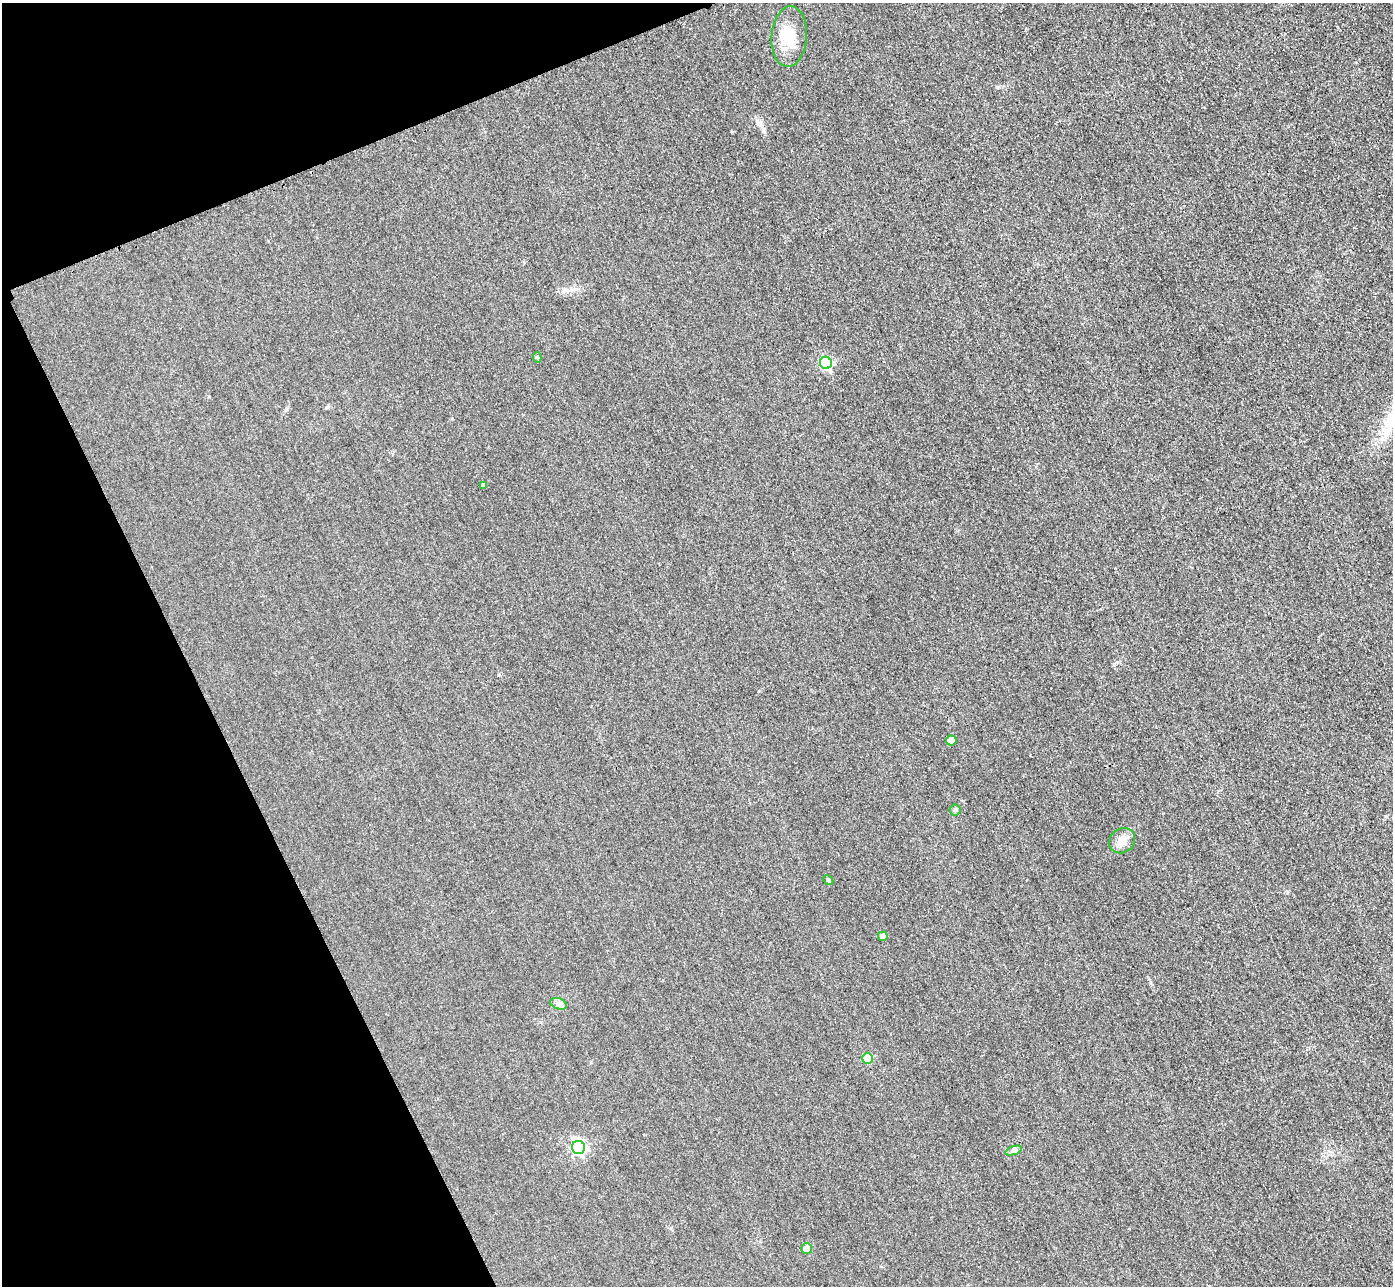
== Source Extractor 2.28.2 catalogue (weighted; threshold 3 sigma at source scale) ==
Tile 5 of 4 x 4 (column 1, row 2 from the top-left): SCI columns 31-1421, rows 2873-4156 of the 5625 x 5613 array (HDU 1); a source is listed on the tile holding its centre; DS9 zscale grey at full resolution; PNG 1395 x 1288 px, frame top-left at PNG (2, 3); each listed source drawn as its Kron ellipse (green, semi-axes under 4 px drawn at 4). Shown black and unused: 20% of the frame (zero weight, under 3 of 4 exposures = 3% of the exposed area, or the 3 px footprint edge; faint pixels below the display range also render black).
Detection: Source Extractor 2.28.2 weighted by HDU 2 'WHT'; one run over the whole footprint, this tile lists its part. Background 0.0651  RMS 0.019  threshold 0.0834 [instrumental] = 3 sigma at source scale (4.5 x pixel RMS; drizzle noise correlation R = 1.50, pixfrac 1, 0.05/0.05 arcsec/px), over >= 5 px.
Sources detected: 15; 1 inside a brighter object's white glare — neither listed nor drawn; the other 14 listed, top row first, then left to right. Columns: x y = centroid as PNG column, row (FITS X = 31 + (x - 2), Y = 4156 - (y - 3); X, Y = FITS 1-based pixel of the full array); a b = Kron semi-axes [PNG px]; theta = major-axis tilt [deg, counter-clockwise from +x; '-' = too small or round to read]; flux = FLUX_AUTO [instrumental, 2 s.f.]
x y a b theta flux
789 37 30 17 86 48
537 357 5 4 - 3.2
826 363 6 6 - 200
484 485 4 4 - 4
951 740 5 5 - 11
955 810 5 5 - 3.3
1122 841 13 12 - 17
828 880 6 4 -44 2.3
883 936 5 4 - 10
558 1004 9 5 -19 5.5
867 1058 5 5 - 50
578 1147 7 6 - 350
1014 1151 9 4 19 4
807 1249 5 5 - 21
Unlisted compact peaks at least as high as the median listed source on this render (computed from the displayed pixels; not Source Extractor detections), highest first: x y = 499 675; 732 132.